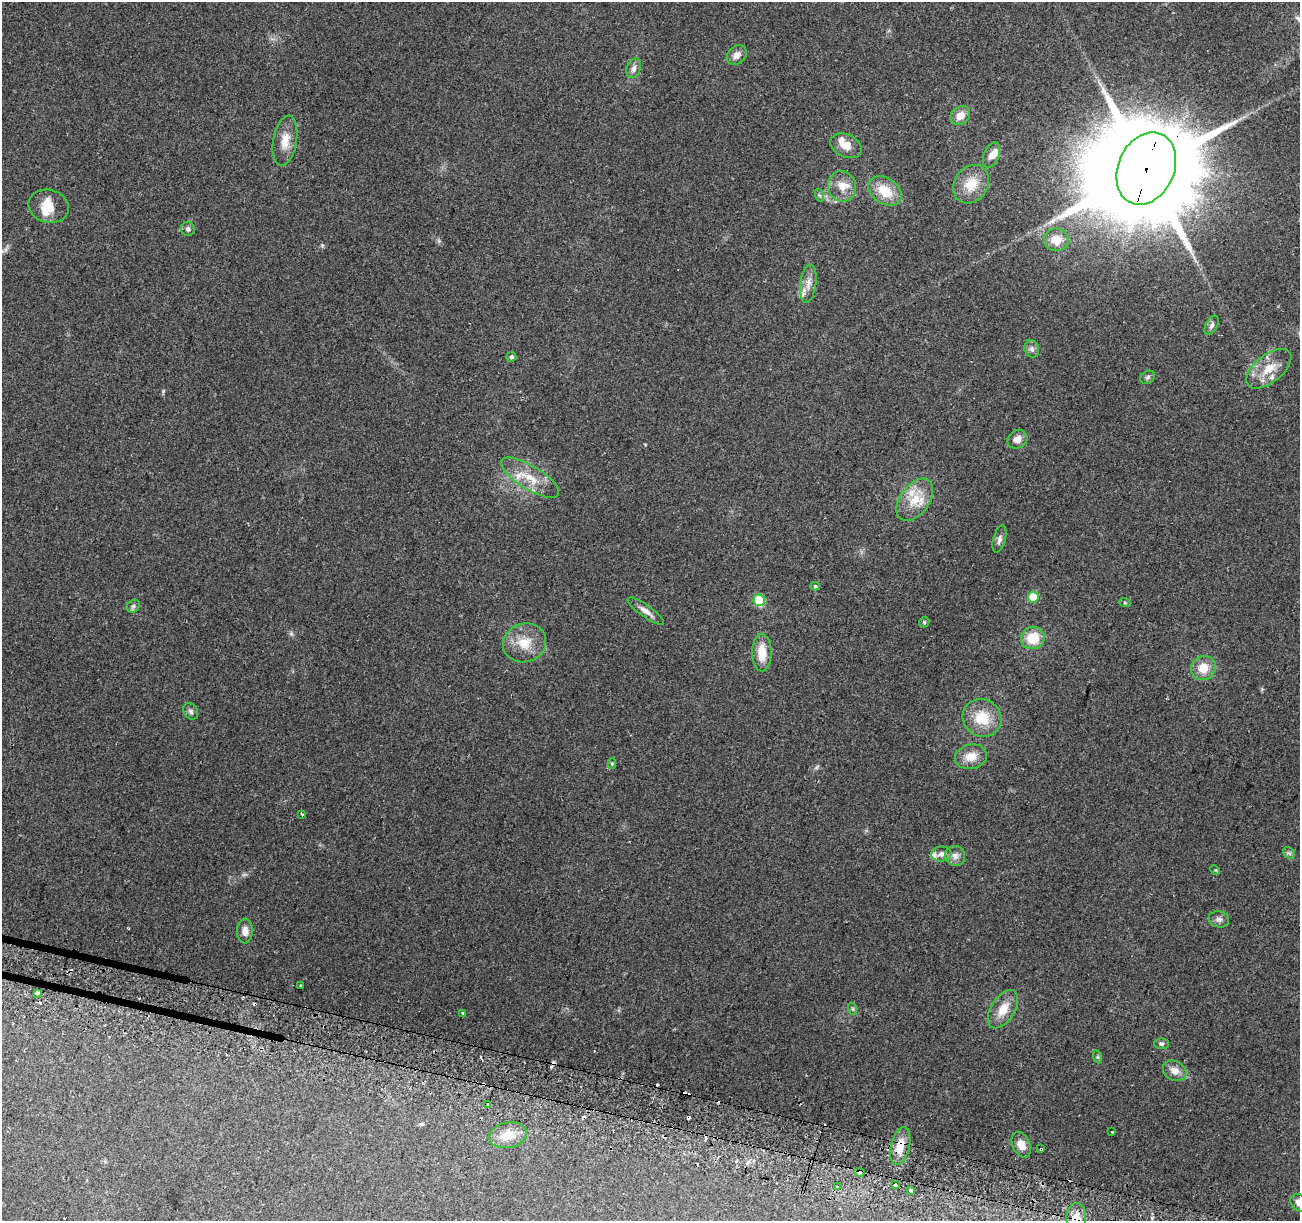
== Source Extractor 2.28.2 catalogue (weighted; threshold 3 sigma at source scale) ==
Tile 6 of 4 x 4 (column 2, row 2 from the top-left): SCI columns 1316-2613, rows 2751-3969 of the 5219 x 5440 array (HDU 1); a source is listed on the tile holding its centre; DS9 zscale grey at full resolution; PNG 1302 x 1223 px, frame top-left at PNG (2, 2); each listed source drawn as its Kron ellipse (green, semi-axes under 4 px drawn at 4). Shown black and unused: <1% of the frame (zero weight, under 2 of 3 exposures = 2% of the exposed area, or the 3 px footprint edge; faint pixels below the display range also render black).
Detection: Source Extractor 2.28.2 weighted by HDU 2 'WHT'; one run over the whole footprint, this tile lists its part. Background 0.227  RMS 0.014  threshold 0.0611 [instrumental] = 3 sigma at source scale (4.5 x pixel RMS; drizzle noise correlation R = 1.50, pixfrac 1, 0.0396/0.0396 arcsec/px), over >= 5 px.
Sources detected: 93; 1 too faint to see at this stretch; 15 cosmic-ray / hot-pixel residue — neither listed nor drawn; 11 inside a brighter listed object's ellipse — not listed separately; the other 66 listed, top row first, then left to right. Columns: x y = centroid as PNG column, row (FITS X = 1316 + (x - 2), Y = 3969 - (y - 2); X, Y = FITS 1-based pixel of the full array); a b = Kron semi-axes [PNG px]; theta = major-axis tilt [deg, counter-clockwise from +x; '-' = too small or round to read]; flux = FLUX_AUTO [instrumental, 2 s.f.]
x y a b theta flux
737 55 11 8 47 8.3
634 68 10 7 69 6
960 116 11 8 39 13
285 141 25 11 80 20
846 146 16 11 -25 15
991 155 13 7 68 8.8
1146 168 37 28 66 36000
971 184 20 16 55 30
842 186 15 14 - 17
885 191 18 12 -33 32
819 195 7 4 -71 2.1
49 206 20 16 -15 23
188 229 7 6 - 3.8
1056 240 12 11 - 18
808 283 19 8 83 10
1212 325 10 6 62 4.8
1032 349 9 7 -65 4.6
511 357 5 5 - 2.7
1269 369 26 14 39 28
1148 377 8 6 34 2.9
1017 439 10 9 - 8.7
530 478 33 11 -31 29
915 500 24 14 54 30
999 539 14 6 75 5.4
815 586 5 4 - 2
1033 597 5 5 - 37
759 600 6 5 - 84
1125 603 5 3 - 1.5
133 606 7 6 - 3.5
646 611 21 6 -35 9.4
924 622 5 4 - 1.6
1033 638 12 11 - 35
524 643 22 19 18 29
762 653 19 9 -89 26
1203 668 13 12 - 20
191 711 9 7 -55 3.8
982 718 20 18 -34 38
971 757 16 12 13 18
612 763 5 4 - 1.7
302 814 3 3 - 2.4
1289 853 7 5 -43 2.6
941 854 10 7 6 6.7
955 856 10 10 - 7.5
1215 870 5 4 - 1.4
1219 919 10 8 -13 5.2
245 931 12 8 88 8.2
301 985 3 3 - 5.4
37 993 3 3 - 22
853 1009 6 4 -72 1.6
1003 1009 21 12 57 21
463 1013 3 2 - 1.9
1161 1044 7 5 -2 2.7
1098 1057 6 4 -71 1.7
1175 1071 12 9 -30 11
488 1104 3 3 - 2.9
1112 1132 3 3 - 1.7
508 1135 19 12 10 21
1021 1145 14 8 -65 11
900 1146 19 9 76 20
1041 1149 4 3 - 4.1
859 1172 5 4 - 6.8
895 1185 4 3 - 5.5
837 1187 3 3 - 3.1
911 1191 4 3 - 6.8
1299 1203 10 7 -42 9
1076 1218 15 10 90 17
Overlapping masked pixels (flux is a lower limit): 5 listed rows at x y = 1146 168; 900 1146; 1041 1149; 859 1172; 1076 1218
Isophote crosses this tile's border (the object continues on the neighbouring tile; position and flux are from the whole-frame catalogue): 2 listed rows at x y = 1299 1203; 1076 1218